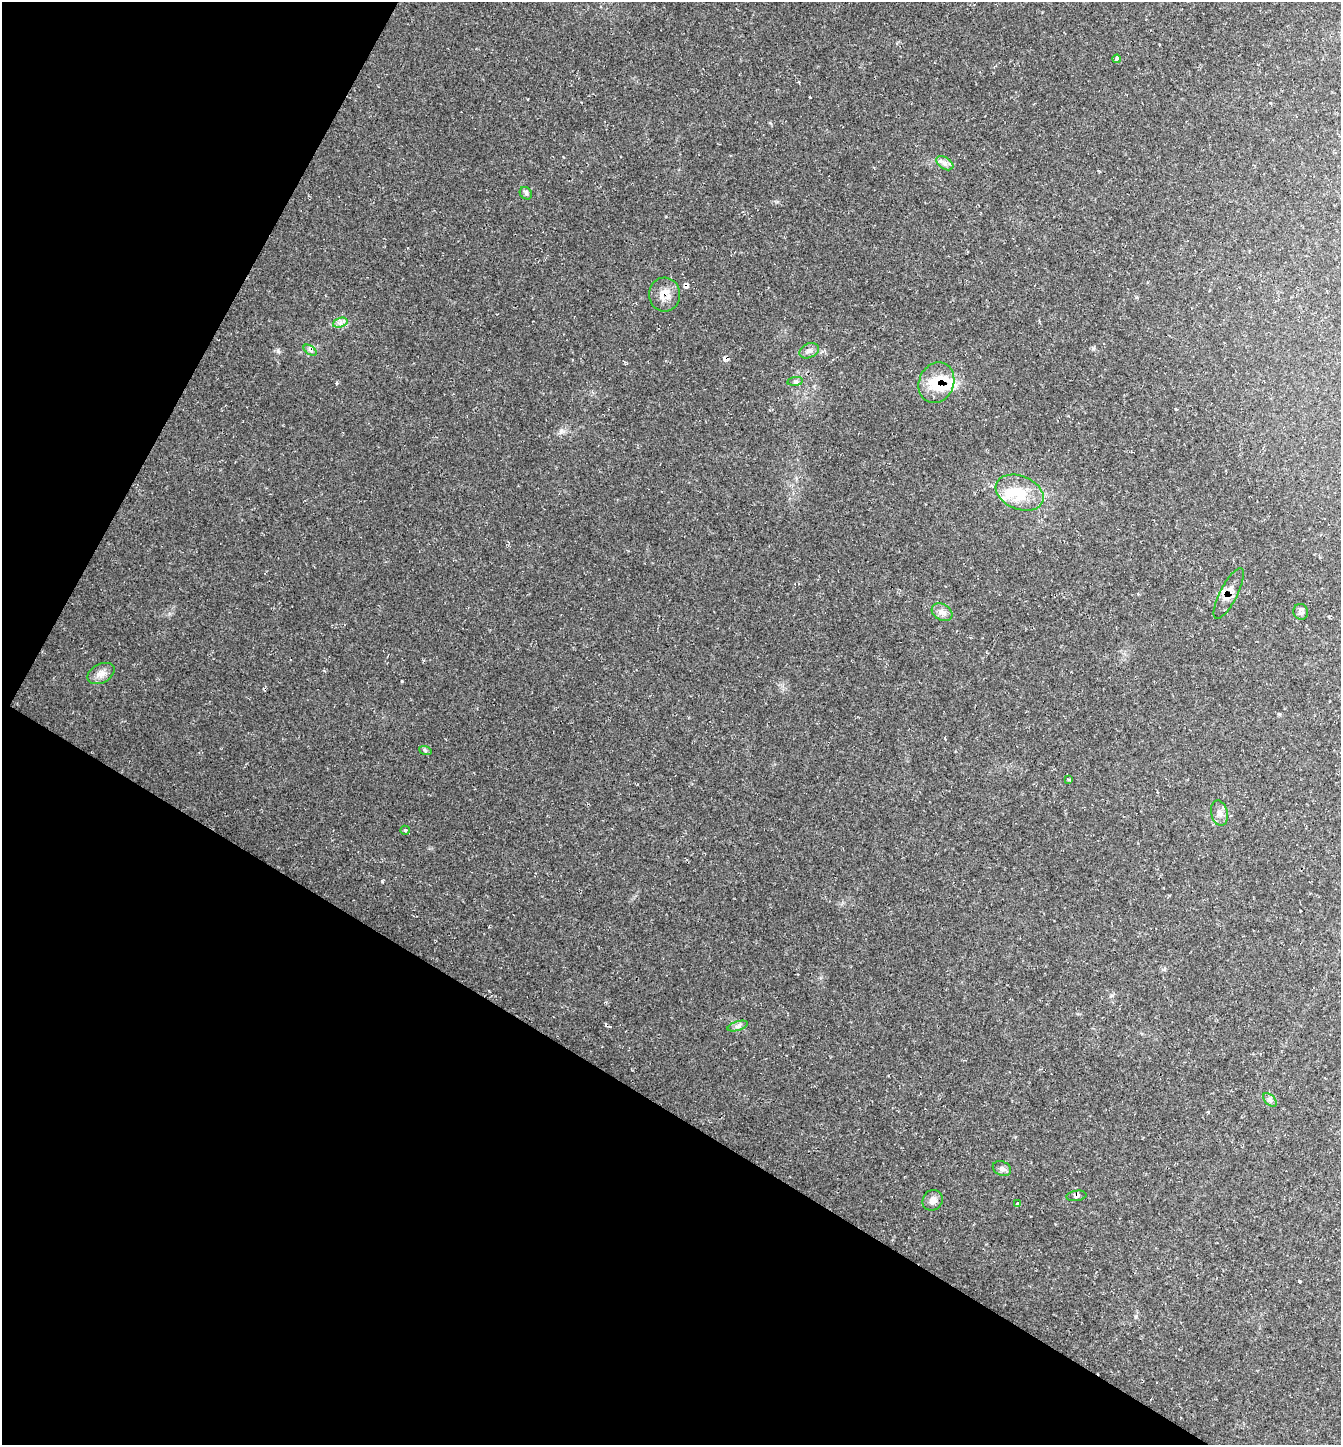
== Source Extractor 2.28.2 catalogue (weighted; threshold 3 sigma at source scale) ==
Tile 9 of 4 x 4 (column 1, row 3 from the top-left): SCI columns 155-1493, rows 1450-2892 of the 5789 x 5780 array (HDU 1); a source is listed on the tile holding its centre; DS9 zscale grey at full resolution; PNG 1343 x 1447 px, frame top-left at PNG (2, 2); each listed source drawn as its Kron ellipse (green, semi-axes under 4 px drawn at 4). Shown black and unused: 31% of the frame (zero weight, under 2 of 3 exposures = <1% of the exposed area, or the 3 px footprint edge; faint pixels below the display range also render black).
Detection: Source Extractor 2.28.2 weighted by HDU 2 'WHT'; one run over the whole footprint, this tile lists its part. Background 0.0754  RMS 0.0077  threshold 0.0347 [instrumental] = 3 sigma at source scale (4.5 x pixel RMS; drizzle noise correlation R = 1.50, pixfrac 1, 0.05/0.05 arcsec/px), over >= 5 px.
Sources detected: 28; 1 inside a brighter object's white glare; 1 cosmic-ray / hot-pixel residue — neither listed nor drawn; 2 inside a brighter listed object's ellipse — not listed separately; the other 24 listed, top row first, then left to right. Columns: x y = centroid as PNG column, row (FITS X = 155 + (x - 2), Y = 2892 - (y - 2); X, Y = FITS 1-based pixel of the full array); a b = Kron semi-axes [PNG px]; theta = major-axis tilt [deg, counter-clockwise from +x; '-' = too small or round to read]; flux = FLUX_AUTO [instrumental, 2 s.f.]
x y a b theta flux
1117 59 4 4 - 1
945 163 9 6 -33 3.1
526 193 7 5 -45 1.7
664 295 17 15 -86 9.2
340 323 7 4 18 2.5
310 350 7 4 -35 2
809 351 10 7 25 3.2
795 381 8 4 8 1.5
936 383 21 17 66 20
1020 493 25 16 -22 21
1229 593 28 8 63 9.3
942 612 11 8 -30 4.1
1301 612 8 7 - 2.4
101 674 14 9 28 5.7
425 750 6 4 -19 1.1
1069 779 3 3 - 0.95
1219 813 13 8 -78 4.4
405 830 5 4 - 1.2
738 1026 10 4 18 2.3
1270 1100 8 5 -45 2.1
1002 1168 9 7 -23 2.7
1076 1196 10 5 8 2.2
933 1200 11 9 50 4.3
1018 1204 4 3 - 2.4
Overlapping masked pixels (flux is a lower limit): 4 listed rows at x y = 664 295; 936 383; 1229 593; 1076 1196
Unlisted compact peaks at least as high as the median listed source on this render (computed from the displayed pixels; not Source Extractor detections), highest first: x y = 382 881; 278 351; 402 681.